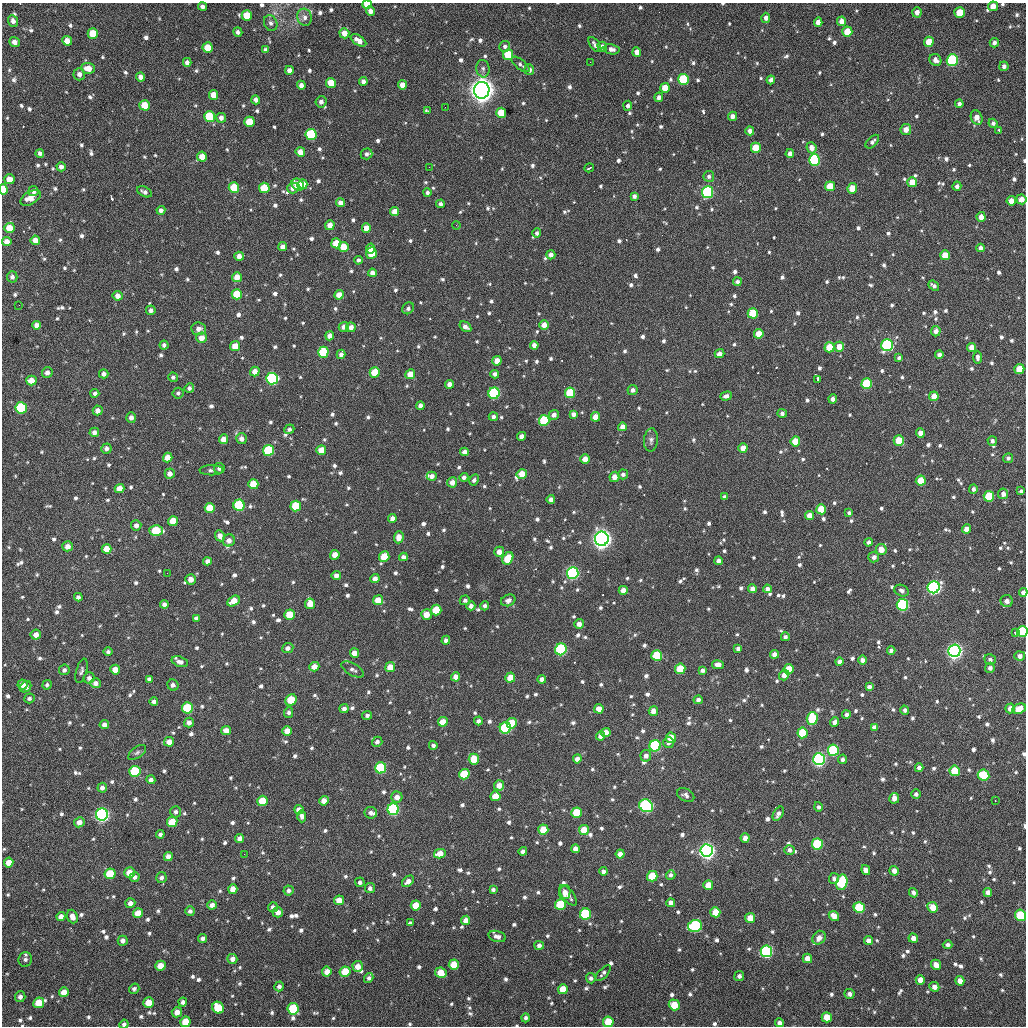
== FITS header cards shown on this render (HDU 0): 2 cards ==
NAXIS1  =                 1024 / length of data axis 1
NAXIS2  =                 1024 / length of data axis 2

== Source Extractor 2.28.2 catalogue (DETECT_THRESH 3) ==
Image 1024 x 1024 px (HDU 0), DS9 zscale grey, 1 PNG px = 1 image px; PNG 1028 x 1028 px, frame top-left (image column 1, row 1024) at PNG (2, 3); each listed source drawn as its Kron ellipse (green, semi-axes under 4 px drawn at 4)
Background 407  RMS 17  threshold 52.5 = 3 sigma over >= 5 px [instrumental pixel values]
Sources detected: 1109; of the 1109, the 500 brightest by FLUX_AUTO listed and drawn (609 fainter detections omitted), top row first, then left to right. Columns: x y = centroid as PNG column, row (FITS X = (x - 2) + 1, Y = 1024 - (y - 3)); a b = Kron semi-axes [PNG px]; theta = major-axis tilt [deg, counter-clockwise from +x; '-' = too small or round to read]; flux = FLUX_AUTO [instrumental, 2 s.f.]
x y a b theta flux
367 5 5 4 - 1.9e+04
993 6 5 4 - 9.8e+03
202 7 4 4 - 3.8e+03
370 11 5 4 - 6.5e+03
917 12 5 4 - 6.4e+03
959 12 5 5 - 2.1e+04
247 15 5 5 - 2.7e+04
305 17 8 7 - 6.2e+03
766 18 5 4 - 5.7e+03
13 21 6 5 - 4.9e+03
842 21 5 4 - 9.2e+03
818 22 5 4 - 7.3e+03
271 23 8 6 -65 4.2e+03
238 32 5 4 - 3.2e+03
847 32 5 5 - 2.5e+04
344 33 5 5 - 1.1e+04
93 34 5 5 - 2.6e+04
358 40 9 4 -33 1.0e+04
67 41 5 4 - 1.0e+04
14 42 5 5 - 6.6e+03
929 42 5 5 - 2.1e+04
994 43 5 4 - 4.0e+03
595 45 8 4 -54 4.6e+03
505 46 5 5 - 3.3e+03
208 47 5 5 - 2.0e+04
602 47 5 4 - 6.6e+03
612 49 8 5 -10 5.5e+03
265 50 4 3 - 3.2e+03
637 52 4 4 - 8.6e+03
508 55 5 5 - 4.0e+04
935 60 6 5 - 5.8e+03
952 60 6 5 - 1.4e+05
187 62 4 4 - 4.7e+03
590 62 2 2 - 3.1e+03
520 64 11 5 -39 3.4e+03
1004 66 5 4 - 4.5e+03
88 68 7 5 -6 1.4e+04
483 69 9 6 -82 3.8e+03
289 70 4 4 - 6.8e+03
529 70 5 5 - 5.5e+03
79 74 6 5 - 5.7e+03
141 77 4 4 - 6.1e+03
683 79 5 5 - 8.5e+04
771 80 4 4 - 5.5e+03
363 82 4 4 - 5.1e+03
331 83 5 5 - 2.1e+04
301 85 4 4 - 5.4e+03
402 85 5 4 - 9.4e+03
665 88 5 4 - 1.7e+04
482 90 8 8 - 1.5e+06
214 95 5 4 - 1.4e+04
659 97 5 4 - 5.2e+03
256 100 4 4 - 5.3e+03
321 102 5 5 - 5.2e+03
959 104 4 4 - 3.5e+03
145 105 5 5 - 2.5e+04
628 106 5 4 - 3.9e+03
445 107 2 2 - 9.7e+03
428 111 4 3 - 3.5e+03
501 113 5 5 - 3.5e+04
732 116 4 4 - 7.3e+03
209 117 5 5 - 5.7e+04
221 118 5 5 - 5.0e+03
977 118 7 5 -66 9.4e+03
249 122 5 5 - 3.0e+04
993 123 4 4 - 3.2e+03
906 129 5 5 - 9.6e+03
999 130 3 2 - 5.2e+03
750 131 4 4 - 6.1e+03
311 134 5 5 - 8.3e+04
872 142 8 5 46 3.7e+03
756 148 5 5 - 3.1e+04
811 148 5 5 - 8.5e+03
300 152 5 4 - 1.2e+04
40 153 4 4 - 4.0e+03
366 154 6 5 - 3.2e+03
790 154 4 4 - 6.5e+03
202 157 5 5 - 1.4e+04
814 160 6 5 - 1.2e+05
61 167 4 4 - 5.2e+03
429 167 2 2 - 3.3e+03
589 168 5 2 - 3.5e+03
709 176 5 5 - 4.1e+03
9 179 5 5 - 1.1e+04
912 182 5 5 - 2.2e+04
303 184 5 4 - 1.2e+04
298 185 7 5 -40 2.4e+04
830 186 5 5 - 2.5e+04
957 186 4 4 - 4.2e+03
234 188 5 5 - 4.0e+04
264 188 5 5 - 4.0e+04
293 188 6 5 - 5.9e+03
852 188 5 4 - 2.1e+04
3 190 5 4 - 3.9e+04
33 191 5 5 - 3.5e+03
144 192 8 5 -26 4.7e+03
427 192 4 4 - 3.7e+03
707 192 6 5 - 1.6e+05
634 196 4 4 - 3.9e+03
31 198 11 6 32 1.3e+04
1021 199 5 5 - 1.1e+04
1011 201 4 4 - 9.4e+03
340 203 4 4 - 6.9e+03
440 204 4 4 - 4.3e+03
161 210 4 4 - 5.2e+03
395 211 4 4 - 1.0e+04
981 217 5 4 - 9.8e+03
330 225 5 4 - 1.0e+04
456 225 4 2 - 4.3e+03
9 228 5 5 - 2.0e+04
366 228 5 4 - 1.2e+04
537 233 5 4 - 3.3e+03
35 240 5 4 - 1.2e+04
7 242 5 4 - 9.8e+03
336 243 5 5 - 2.2e+04
282 247 5 4 - 5.9e+03
343 247 5 5 - 2.0e+04
371 248 5 4 - 1.0e+04
980 248 4 4 - 4.7e+03
371 253 6 5 - 3.1e+04
551 255 4 4 - 6.4e+03
945 255 5 5 - 2.1e+04
239 256 5 4 - 7.9e+03
358 260 4 4 - 3.3e+03
372 273 4 4 - 8.2e+03
12 277 5 5 - 3.8e+03
237 277 5 5 - 1.4e+04
737 282 4 4 - 4.0e+03
934 286 6 4 -40 3.9e+03
237 294 5 5 - 3.6e+04
339 295 5 4 - 1.3e+04
118 296 5 5 - 7.7e+03
19 305 2 2 - 6.8e+03
408 308 6 5 - 3.9e+03
151 310 5 4 - 4.2e+03
753 313 5 5 - 3.7e+04
37 325 4 4 - 6.9e+03
544 325 5 4 - 9.2e+03
344 327 5 5 - 6.0e+03
351 327 5 4 - 6.9e+03
465 327 6 4 -34 5.8e+03
199 329 7 6 - 7.2e+03
936 331 5 4 - 6.6e+03
759 334 5 4 - 1.9e+04
330 336 4 4 - 7.7e+03
201 338 5 5 - 1.1e+04
164 345 4 4 - 3.7e+03
534 345 4 4 - 6.5e+03
887 345 6 6 - 1.6e+05
235 346 5 5 - 1.5e+04
829 347 5 5 - 2.5e+04
839 347 5 5 - 1.6e+04
971 347 4 4 - 1.2e+04
323 352 5 5 - 6.2e+04
341 354 4 4 - 4.7e+03
719 354 5 4 - 5.7e+03
939 355 4 4 - 5.2e+03
978 357 6 4 -89 4.0e+03
899 358 4 4 - 3.5e+03
497 361 5 4 - 1.3e+04
1019 369 5 5 - 2.5e+04
47 372 5 5 - 6.1e+03
255 372 5 4 - 1.0e+04
375 372 5 5 - 2.8e+04
104 374 5 4 - 4.9e+03
410 374 5 4 - 1.5e+04
495 374 4 4 - 4.3e+03
173 377 5 4 - 3.2e+03
272 379 6 6 - 1.4e+05
817 379 4 3 - 3.6e+03
31 381 5 5 - 1.4e+04
450 384 4 4 - 8.3e+03
867 384 5 5 - 6.4e+04
189 388 5 4 - 3.5e+03
632 390 5 5 - 4.6e+03
95 393 4 4 - 4.2e+03
178 393 5 5 - 3.2e+03
494 393 6 5 - 1.4e+05
570 393 5 5 - 5.0e+04
726 396 6 4 19 4.7e+03
934 396 5 4 - 1.2e+04
833 399 4 4 - 4.9e+03
420 406 4 4 - 4.8e+03
21 408 5 5 - 9.9e+04
98 410 5 5 - 7.3e+03
782 413 5 4 - 3.8e+03
573 414 4 4 - 5.1e+03
554 415 5 4 - 5.8e+03
493 416 4 4 - 3.8e+03
596 417 5 4 - 1.5e+04
131 418 5 5 - 5.8e+03
544 420 5 5 - 5.9e+04
622 427 4 4 - 8.2e+03
289 429 5 4 - 3.4e+03
94 432 4 4 - 5.2e+03
920 433 4 4 - 8.3e+03
522 436 4 4 - 6.6e+03
223 439 5 4 - 1.0e+04
241 439 5 5 - 6.2e+03
651 440 11 7 85 4.6e+03
795 441 5 5 - 2.4e+04
899 441 5 5 - 2.9e+04
992 441 5 4 - 3.8e+03
743 448 5 4 - 1.2e+04
106 449 5 5 - 4.7e+03
269 450 5 5 - 7.5e+04
321 450 5 5 - 1.7e+04
464 452 4 4 - 6.8e+03
168 458 5 4 - 1.4e+04
1008 458 5 5 - 3.2e+03
585 459 5 4 - 1.3e+04
219 468 5 5 - 4.4e+03
211 470 12 5 0 4.3e+03
170 474 5 5 - 7.8e+03
522 474 5 5 - 1.7e+04
623 474 5 5 - 3.5e+03
432 476 5 4 - 6.0e+03
464 477 4 4 - 4.3e+03
614 477 5 5 - 9.3e+03
474 480 6 4 62 3.6e+03
921 481 5 5 - 2.7e+04
452 482 5 5 - 8.2e+03
253 484 5 5 - 3.2e+04
119 489 5 4 - 1.4e+04
973 489 5 4 - 3.3e+03
1021 491 4 4 - 3.2e+03
1003 494 5 5 - 5.6e+03
989 496 5 5 - 5.1e+04
724 497 4 4 - 3.2e+03
551 499 4 4 - 5.2e+03
239 505 5 5 - 9.7e+04
296 506 5 5 - 4.3e+04
210 508 5 5 - 2.6e+04
821 509 5 5 - 2.9e+04
849 513 4 4 - 3.3e+03
809 515 4 4 - 1.1e+04
392 518 4 4 - 6.3e+03
173 521 5 5 - 2.6e+04
136 525 5 5 - 5.1e+03
967 529 4 4 - 9.7e+03
156 531 6 5 - 4.9e+04
220 536 6 4 -66 7.0e+03
399 537 6 5 - 1.0e+04
602 539 7 7 - 8.7e+05
229 540 6 6 - 7.4e+03
868 542 4 4 - 4.1e+03
67 546 5 5 - 9.3e+03
107 549 5 4 - 1.5e+04
881 549 6 5 - 1.2e+04
499 552 5 5 - 8.2e+03
335 555 5 4 - 1.2e+04
384 557 5 5 - 2.8e+04
403 557 4 4 - 5.2e+03
874 557 5 5 - 5.2e+03
508 558 6 5 - 2.8e+04
207 561 4 4 - 5.1e+03
718 561 4 4 - 5.1e+03
167 573 2 2 - 3.7e+03
573 573 6 6 - 2.0e+05
336 575 5 4 - 6.1e+03
191 579 5 5 - 9.1e+03
375 579 4 4 - 6.0e+03
934 587 6 6 - 3.4e+05
752 589 4 4 - 7.0e+03
767 589 4 4 - 4.5e+03
623 590 4 4 - 1.1e+04
902 591 7 5 -23 4.4e+03
1023 593 4 4 - 6.0e+03
78 597 4 4 - 3.7e+03
378 600 5 5 - 1.6e+04
465 600 5 5 - 3.1e+03
508 600 7 5 24 5.5e+03
234 601 7 5 31 2.0e+04
1007 601 6 6 - 6.8e+03
164 604 4 4 - 4.6e+03
310 604 5 5 - 1.4e+04
902 605 6 5 - 1.8e+05
471 606 4 4 - 6.1e+03
485 606 4 4 - 3.3e+03
436 610 5 5 - 3.3e+04
426 614 5 5 - 1.4e+04
290 615 5 5 - 2.9e+04
196 618 4 4 - 4.2e+03
579 624 5 4 - 6.8e+03
1022 631 5 5 - 7.7e+04
1015 633 4 3 - 3.9e+03
36 635 5 5 - 8.7e+03
785 637 4 4 - 3.6e+03
446 640 4 4 - 4.7e+03
288 648 5 5 - 5.0e+03
738 648 4 3 - 4.0e+03
561 649 6 5 - 1.4e+05
108 651 5 4 - 3.3e+03
891 651 4 4 - 3.5e+03
954 651 6 6 - 5.3e+05
354 653 5 4 - 8.7e+03
774 654 4 4 - 7.3e+03
657 655 5 5 - 5.7e+04
1020 656 5 5 - 5.4e+03
862 660 4 4 - 6.3e+03
990 660 6 5 - 3.5e+03
180 662 8 5 -17 5.8e+03
839 662 4 4 - 5.1e+03
718 665 6 4 -10 7.3e+03
314 667 5 4 - 1.2e+04
390 667 5 5 - 1.5e+04
990 668 5 5 - 4.7e+03
353 669 12 6 -29 4.3e+03
680 669 5 5 - 3.6e+04
789 669 5 5 - 2.4e+04
64 670 5 5 - 3.9e+03
115 670 5 5 - 1.4e+04
702 670 4 4 - 3.5e+03
81 671 13 5 74 3.4e+03
784 675 5 5 - 7.3e+03
456 677 4 4 - 9.6e+03
89 678 5 5 - 4.6e+03
510 678 5 5 - 2.0e+04
149 679 4 4 - 3.9e+03
542 679 4 4 - 5.0e+03
95 683 5 5 - 5.8e+03
23 684 5 5 - 8.2e+03
47 685 5 4 - 3.4e+03
173 685 6 5 - 5.2e+03
26 687 6 5 - 7.3e+03
869 687 4 4 - 5.3e+03
29 698 5 5 - 3.3e+03
291 700 6 5 - 4.2e+04
698 700 5 4 - 4.2e+03
154 701 4 4 - 4.4e+03
187 708 5 5 - 7.7e+04
1010 708 5 5 - 7.4e+03
344 709 4 4 - 4.5e+03
599 709 5 4 - 1.2e+04
1019 709 7 5 24 1.5e+04
905 710 4 4 - 3.3e+03
653 711 5 4 - 9.1e+03
289 712 5 4 - 3.3e+03
367 715 5 4 - 3.5e+03
846 715 4 4 - 4.2e+03
812 718 6 5 - 5.4e+04
478 721 4 4 - 4.0e+03
189 722 5 4 - 5.5e+03
443 722 5 5 - 1.6e+04
834 722 5 4 - 7.0e+03
512 723 5 5 - 3.1e+04
104 725 5 4 - 6.1e+03
874 727 4 4 - 3.8e+03
505 728 6 5 - 1.1e+05
226 730 5 4 - 9.5e+03
287 731 5 4 - 1.1e+04
606 732 5 4 - 1.1e+04
802 733 5 5 - 4.9e+04
600 736 4 4 - 5.9e+03
671 738 5 5 - 2.3e+04
169 742 5 4 - 1.0e+04
377 742 5 5 - 3.8e+03
668 743 5 5 - 4.6e+03
433 745 4 4 - 4.0e+03
655 746 6 5 - 1.4e+05
833 750 5 5 - 9.8e+04
137 752 10 5 37 3.2e+03
646 756 6 5 - 5.8e+03
474 759 5 5 - 2.8e+04
577 759 4 4 - 7.4e+03
819 759 6 6 - 3.3e+05
842 759 5 4 - 3.8e+03
381 768 5 5 - 8.3e+04
919 768 4 4 - 5.5e+03
135 771 5 5 - 7.6e+04
955 771 5 5 - 3.7e+04
464 774 5 5 - 4.9e+04
984 775 6 5 - 6.0e+04
151 780 4 4 - 4.7e+03
499 785 5 5 - 1.1e+04
102 788 5 4 - 5.2e+03
916 794 5 4 - 3.7e+03
686 795 9 6 -28 4.4e+03
495 796 5 5 - 1.6e+04
397 797 5 5 - 8.2e+03
894 798 5 5 - 8.3e+03
262 801 5 5 - 2.7e+04
324 801 5 4 - 9.1e+03
995 801 3 2 - 2.0e+04
646 806 7 6 - 2.2e+05
818 807 5 4 - 3.2e+03
393 809 6 5 - 1.6e+05
299 810 4 4 - 8.4e+03
176 812 5 5 - 3.7e+03
371 813 6 6 - 4.4e+03
576 813 5 5 - 4.3e+04
102 814 6 6 - 3.7e+05
778 814 8 4 60 5.1e+03
302 816 6 4 -89 4.7e+03
79 822 5 5 - 7.7e+03
172 822 5 5 - 3.0e+04
543 830 5 5 - 2.4e+04
584 830 5 5 - 2.0e+04
160 834 4 4 - 3.5e+03
240 838 5 4 - 6.5e+03
745 838 5 4 - 7.8e+03
817 844 5 5 - 7.5e+04
575 849 4 4 - 7.1e+03
707 850 6 6 - 5.8e+05
789 850 5 4 - 4.2e+03
523 851 4 4 - 4.8e+03
244 854 2 2 - 4.7e+03
440 854 6 4 14 1.5e+04
620 854 4 4 - 8.3e+03
168 857 4 4 - 7.1e+03
9 862 5 4 - 1.2e+04
866 870 5 4 - 8.0e+03
603 871 4 4 - 3.7e+03
894 871 5 4 - 7.8e+03
129 873 5 5 - 1.5e+04
110 874 5 5 - 4.1e+04
671 875 5 4 - 3.4e+03
652 876 5 5 - 3.7e+04
135 877 5 4 - 4.0e+03
161 877 5 5 - 4.5e+03
834 878 5 5 - 3.8e+03
408 881 7 4 42 6.4e+03
360 882 5 4 - 3.4e+03
842 882 8 5 76 8.1e+04
708 885 5 5 - 2.0e+04
370 888 5 5 - 4.4e+03
233 889 5 4 - 9.9e+03
288 890 5 5 - 3.4e+03
493 890 4 4 - 3.3e+03
565 892 7 5 77 8.6e+03
988 892 4 4 - 7.0e+03
913 893 5 4 - 4.1e+03
568 895 12 5 -53 7.1e+03
339 900 5 5 - 1.4e+04
130 903 5 5 - 6.3e+03
671 903 4 4 - 6.0e+03
212 905 5 4 - 6.2e+03
416 905 5 5 - 2.5e+04
560 905 5 5 - 6.5e+04
273 907 5 5 - 4.8e+03
933 907 5 5 - 1.8e+04
859 908 5 5 - 7.9e+04
190 911 5 4 - 4.0e+03
278 912 5 5 - 8.0e+03
715 912 5 5 - 2.1e+04
138 913 5 5 - 1.7e+04
585 914 5 5 - 8.7e+04
1020 915 6 5 - 5.5e+04
61 916 4 4 - 6.3e+03
72 916 7 5 -69 8.7e+03
834 916 6 4 -43 9.8e+03
750 918 5 5 - 1.7e+04
466 920 4 4 - 9.0e+03
410 923 4 4 - 3.6e+03
695 926 7 6 - 1.5e+05
497 936 9 5 -14 5.9e+03
203 938 4 4 - 4.6e+03
819 938 7 6 - 8.1e+03
913 938 5 4 - 7.1e+03
868 940 5 4 - 7.2e+03
123 941 5 5 - 4.3e+03
539 945 5 4 - 3.8e+03
948 945 5 4 - 3.8e+03
766 951 6 5 - 2.1e+05
807 958 5 4 - 1.0e+04
25 959 7 6 - 4.0e+03
232 959 5 5 - 5.8e+03
454 965 5 5 - 2.4e+04
936 965 5 4 - 1.0e+04
160 966 5 5 - 1.6e+04
358 966 5 5 - 1.1e+04
327 972 5 4 - 1.1e+04
345 972 5 5 - 3.2e+04
441 973 6 5 - 2.2e+04
603 973 10 4 47 3.3e+03
739 976 5 5 - 4.1e+03
369 978 5 4 - 3.5e+03
591 978 5 5 - 3.3e+03
920 980 5 4 - 1.1e+04
960 981 5 4 - 8.0e+03
279 986 5 4 - 4.4e+03
934 987 5 5 - 7.4e+03
134 989 5 5 - 3.3e+03
563 989 5 5 - 2.3e+04
64 992 5 5 - 1.2e+04
849 994 5 5 - 4.5e+03
20 997 5 5 - 4.7e+03
183 1002 4 4 - 4.6e+03
39 1003 6 5 - 2.0e+04
148 1003 5 5 - 1.8e+04
674 1005 6 5 - 2.7e+04
218 1008 6 5 - 3.7e+04
293 1009 6 5 - 6.3e+04
177 1012 5 5 - 1.0e+04
827 1017 5 5 - 1.9e+04
525 1018 4 4 - 3.2e+03
185 1022 5 5 - 2.0e+04
608 1022 5 5 - 3.5e+04
779 1023 4 4 - 5.3e+03
124 1024 4 4 - 3.5e+03
At the frame edge (FLAGS 8, measured only in part): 9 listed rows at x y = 367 5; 993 6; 3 190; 1021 199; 1023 593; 1022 631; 1020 915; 608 1022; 124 1024
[609 fainter detections neither listed nor drawn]